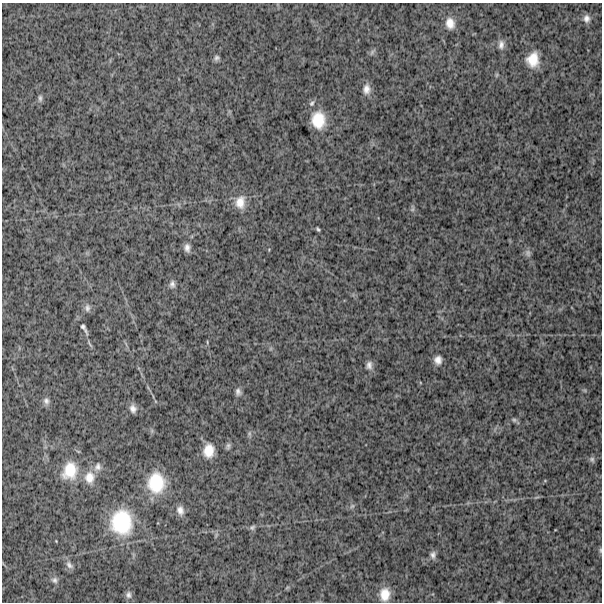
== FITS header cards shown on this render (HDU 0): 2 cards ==
NAXIS1  =                  600
NAXIS2  =                  600

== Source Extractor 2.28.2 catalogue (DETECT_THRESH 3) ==
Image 600 x 600 px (HDU 0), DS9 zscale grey, 1 PNG px = 1 image px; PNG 604 x 604 px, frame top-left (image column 1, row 600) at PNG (2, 3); no overlay
Background 1460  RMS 240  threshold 718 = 3 sigma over >= 5 px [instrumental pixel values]
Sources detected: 46; all 46 listed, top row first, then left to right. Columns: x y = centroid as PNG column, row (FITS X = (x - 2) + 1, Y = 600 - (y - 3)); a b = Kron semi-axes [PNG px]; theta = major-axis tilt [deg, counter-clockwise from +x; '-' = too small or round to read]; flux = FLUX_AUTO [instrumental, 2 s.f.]
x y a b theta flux
586 18 9 7 90 7.7e+04
450 23 15 11 -78 1.8e+05
501 45 12 8 89 9.1e+04
372 52 11 4 51 3.3e+04
217 58 7 6 - 4.3e+04
533 60 15 12 83 3.2e+05
497 75 7 4 88 2.2e+04
366 89 13 9 89 1.1e+05
40 98 10 5 -90 4.6e+04
312 103 9 6 60 4.2e+04
318 120 17 13 -83 4.2e+05
240 202 17 13 83 2.2e+05
412 209 10 5 83 4.1e+04
318 229 5 3 - 2.5e+04
187 248 9 6 -84 8.0e+04
528 253 10 8 -76 5.8e+04
172 284 10 7 86 6.1e+04
87 308 11 8 84 7.0e+04
84 328 22 7 -61 9.0e+04
438 360 10 9 - 1.1e+05
369 365 11 8 85 8.0e+04
238 392 9 7 -78 6.0e+04
46 401 10 8 -80 6.6e+04
133 408 10 7 -77 8.5e+04
514 420 8 5 -15 3.3e+04
249 434 8 4 -82 3.2e+04
228 446 8 6 75 4.0e+04
209 451 14 11 83 2.5e+05
592 459 8 7 - 4.2e+04
98 467 12 10 67 1.0e+05
70 471 24 19 70 4.5e+05
89 477 17 14 -89 2.3e+05
156 483 24 20 -88 6.9e+05
352 506 6 6 - 4.0e+04
180 510 13 9 -76 1.1e+05
121 522 31 27 -88 1.1e+06
252 527 8 6 28 3.9e+04
216 535 7 4 72 2.9e+04
56 541 3 2 - 1.1e+04
600 550 7 4 83 2.3e+04
433 555 10 8 89 6.8e+04
69 565 13 7 -49 7.4e+04
54 580 9 7 -29 5.6e+04
385 594 15 11 85 2.5e+05
128 595 10 8 -86 6.2e+04
499 602 6 4 0 1.9e+04
At the frame edge (FLAGS 8, measured only in part): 2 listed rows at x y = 600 550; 499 602